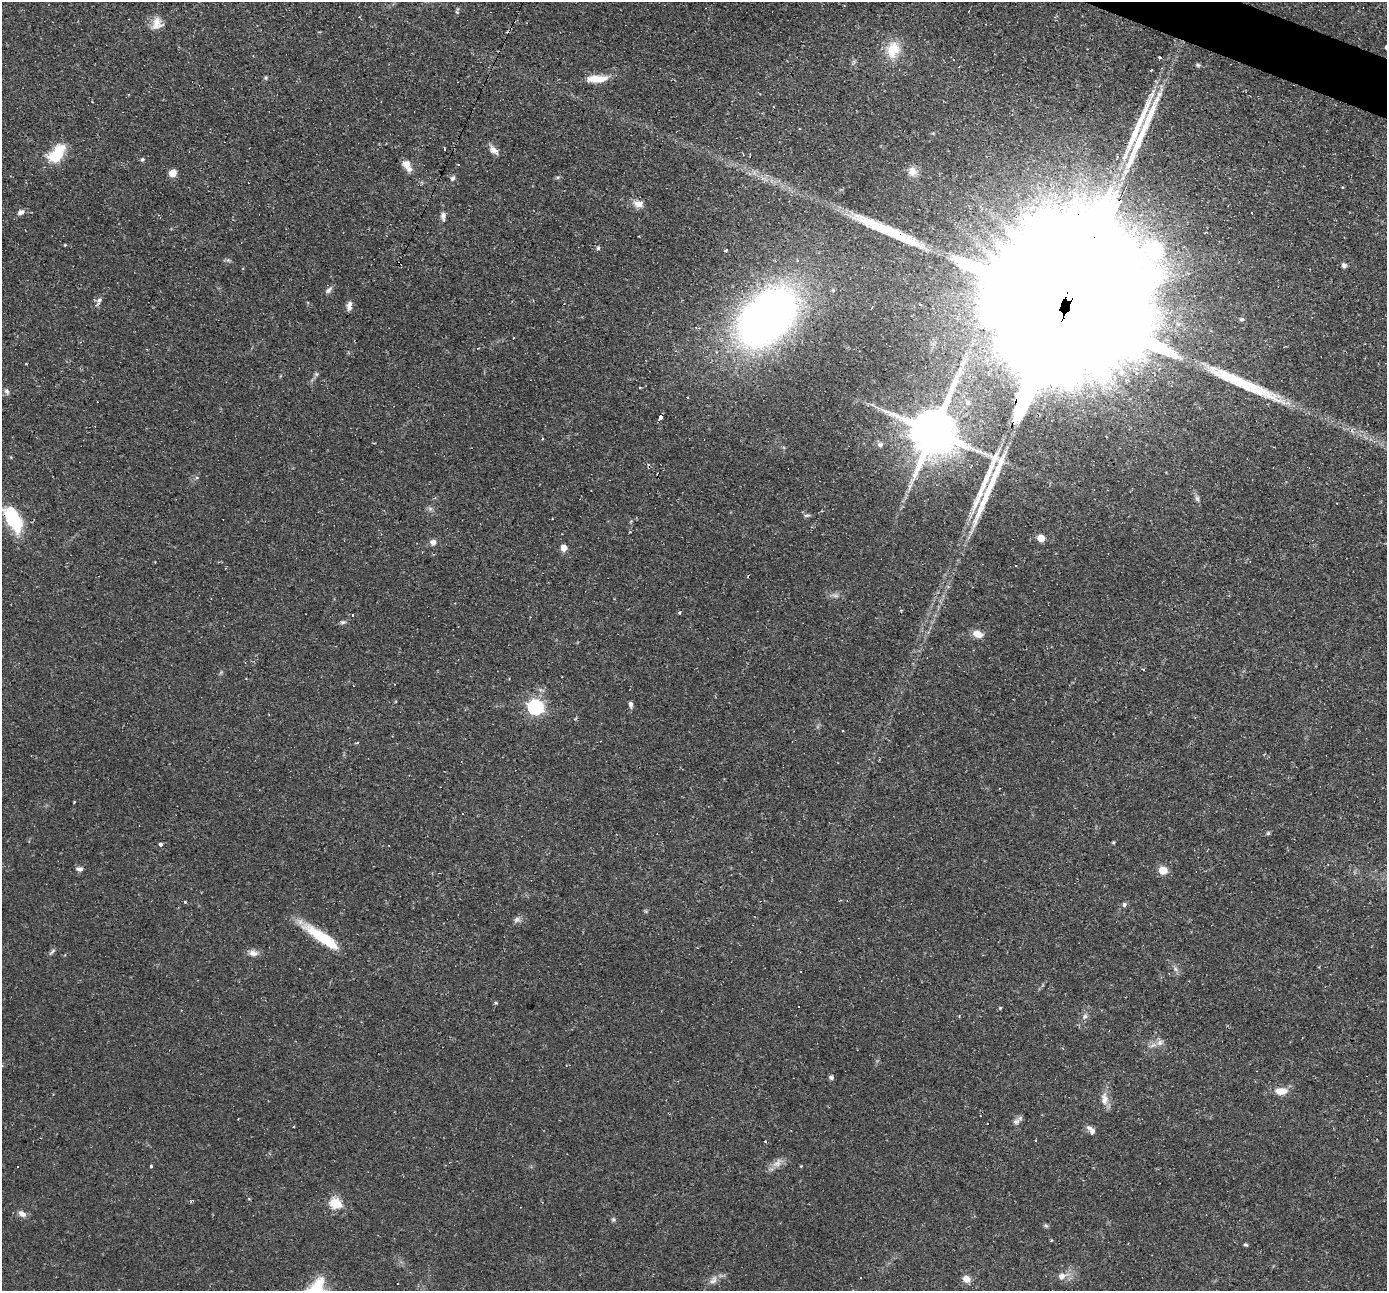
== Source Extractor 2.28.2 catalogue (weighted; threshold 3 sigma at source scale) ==
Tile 10 of 4 x 4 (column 2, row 3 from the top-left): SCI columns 1387-2771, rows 1557-2845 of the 5542 x 5557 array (HDU 1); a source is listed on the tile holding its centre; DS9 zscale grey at full resolution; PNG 1389 x 1293 px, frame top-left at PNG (2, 2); no overlay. Shown black and unused: <1% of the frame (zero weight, under 2 of 3 exposures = <1% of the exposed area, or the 3 px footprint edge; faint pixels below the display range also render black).
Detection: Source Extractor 2.28.2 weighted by HDU 2 'WHT'; one run over the whole footprint, this tile lists its part. Background 0.0583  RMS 0.0047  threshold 0.021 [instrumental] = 3 sigma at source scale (4.5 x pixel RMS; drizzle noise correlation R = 1.50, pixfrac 1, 0.05/0.05 arcsec/px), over >= 5 px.
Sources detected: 113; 1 inside a brighter object's white glare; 15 cosmic-ray / hot-pixel residue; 5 long thin detections or spike segments (spike, bleed or trail) — not listed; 3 inside a brighter listed object's ellipse — not listed separately; the other 89 listed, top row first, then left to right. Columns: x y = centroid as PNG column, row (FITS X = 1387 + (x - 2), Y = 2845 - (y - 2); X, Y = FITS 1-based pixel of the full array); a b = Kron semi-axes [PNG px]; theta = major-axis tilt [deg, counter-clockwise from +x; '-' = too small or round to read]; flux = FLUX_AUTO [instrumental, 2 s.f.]
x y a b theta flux
157 23 17 13 84 5
893 50 21 17 81 11
1160 57 3 3 - 3.3
266 78 5 5 - 0.67
596 79 21 8 2 9.2
493 149 12 9 -68 2.7
444 150 3 2 - 0.5
57 154 25 12 62 15
142 159 5 5 - 0.89
407 164 11 10 - 3.7
458 165 3 3 - 3.5
912 171 13 12 - 4
173 173 7 6 - 5
453 178 7 6 - 1.1
420 185 4 3 - 0.52
639 204 14 9 -8 3.7
21 212 8 5 45 1.9
443 216 14 6 -90 2
65 245 3 3 - 0.4
598 248 5 5 - 0.95
726 250 5 3 - 1
1344 265 5 5 - 1.8
329 290 11 6 44 1.7
99 300 9 5 59 1.5
349 305 12 5 76 2.2
1062 311 159 28 64 150000
767 317 53 34 46 330
1242 319 7 5 1 0.91
26 363 3 2 - 0.38
1121 372 11 9 81 4.4
988 374 4 3 - 0.73
1235 380 88 14 -24 34
6 391 8 5 -51 1.3
687 397 3 2 - 0.32
660 417 5 3 - 3.3
933 432 15 12 68 3000
542 439 3 3 - 0.62
880 445 8 7 - 1.8
1197 499 8 5 -62 1.2
430 508 7 4 -19 0.94
807 515 9 4 5 0.86
14 521 23 13 -53 28
1041 538 5 5 - 8.9
433 542 7 7 - 2.1
564 547 5 5 - 5
679 613 4 4 - 0.49
343 622 8 5 9 1
978 634 12 7 -18 4.3
1143 669 4 2 - 0.55
631 705 8 5 -77 1.1
535 707 7 6 - 110
357 743 4 3 - 0.48
1268 833 5 5 - 0.69
1113 843 5 3 - 0.51
160 844 4 4 - 1.7
79 869 8 6 -4 1.5
1163 870 5 5 - 14
185 902 4 3 - 0.41
1124 905 5 4 - 1.7
646 911 6 4 44 0.6
517 919 9 7 33 1.5
321 936 46 12 -34 18
52 951 10 4 44 0.97
253 953 11 7 -6 2.9
1175 969 7 4 -88 1.1
496 1003 4 4 - 0.7
1000 1008 5 4 - 0.47
959 1016 4 3 - 0.42
1085 1016 8 7 - 1.6
1159 1043 9 7 -73 2.1
831 1077 5 4 - 1.5
1281 1091 16 9 2 5.3
1104 1099 18 10 -86 4.4
1016 1121 10 7 28 1.8
1091 1130 13 7 -50 2.5
766 1141 3 3 - 0.94
778 1163 14 5 70 2
151 1166 3 3 - 0.97
801 1166 4 3 - 0.38
17 1167 2 2 - 0.38
336 1203 6 5 - 35
22 1214 11 7 -32 2.4
613 1219 6 5 - 0.77
1046 1225 7 4 -2 0.76
1051 1240 3 3 - 0.51
1246 1245 6 4 -28 0.67
1062 1276 10 7 20 3.5
966 1279 9 8 - 3.4
713 1280 13 8 45 2.7
Overlapping masked pixels (flux is a lower limit): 2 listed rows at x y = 1062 311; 660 417